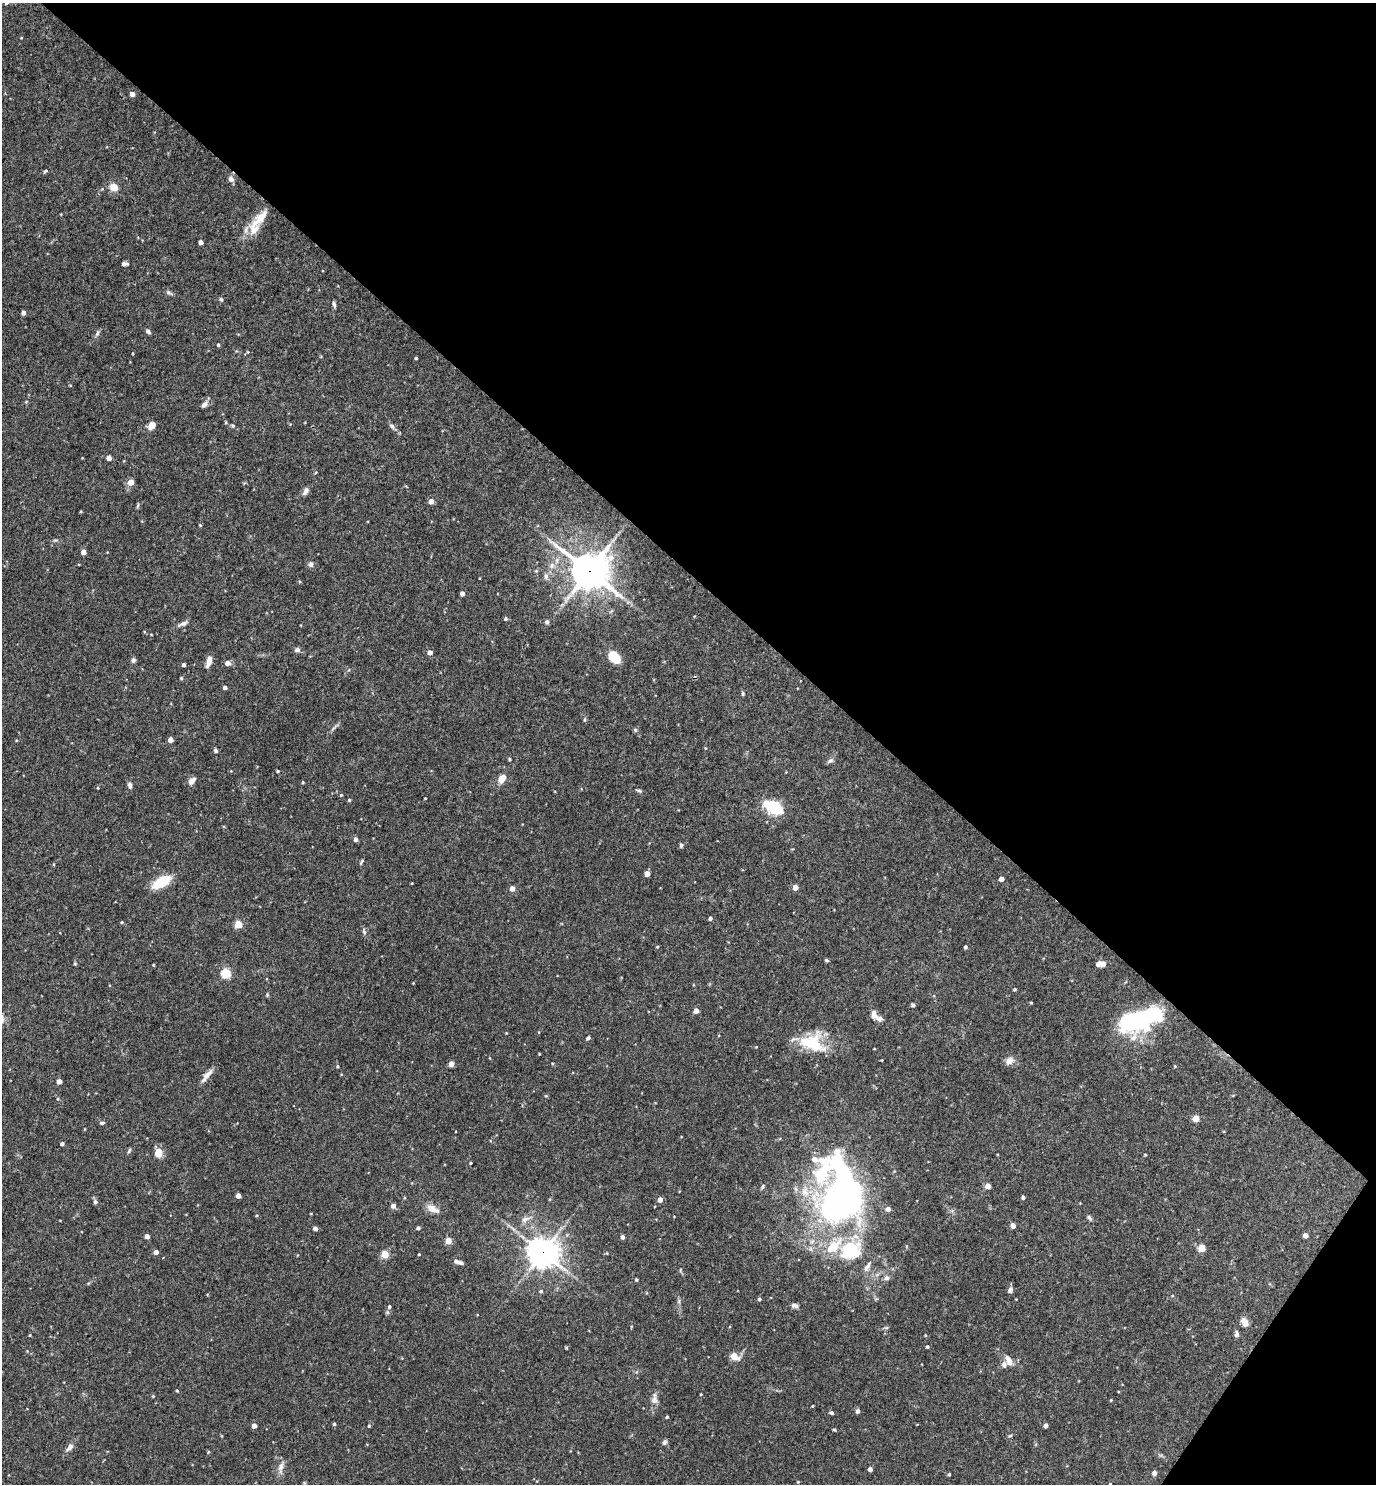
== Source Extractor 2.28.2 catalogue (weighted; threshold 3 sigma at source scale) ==
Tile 8 of 4 x 4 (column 4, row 2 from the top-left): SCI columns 4272-5645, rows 2967-4448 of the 5936 x 5931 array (HDU 1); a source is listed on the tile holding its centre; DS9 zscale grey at full resolution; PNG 1378 x 1486 px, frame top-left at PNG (2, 3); no overlay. Shown black and unused: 40% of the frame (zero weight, under 3 of 4 exposures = <1% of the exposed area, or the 3 px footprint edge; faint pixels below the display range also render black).
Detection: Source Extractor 2.28.2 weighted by HDU 2 'WHT'; one run over the whole footprint, this tile lists its part. Background 0.0709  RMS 0.0035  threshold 0.0156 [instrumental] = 3 sigma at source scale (4.5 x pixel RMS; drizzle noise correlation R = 1.50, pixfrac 1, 0.05/0.05 arcsec/px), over >= 5 px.
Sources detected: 190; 3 inside a brighter object's white glare — not listed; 11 inside a brighter listed object's ellipse — not listed separately; the other 176 listed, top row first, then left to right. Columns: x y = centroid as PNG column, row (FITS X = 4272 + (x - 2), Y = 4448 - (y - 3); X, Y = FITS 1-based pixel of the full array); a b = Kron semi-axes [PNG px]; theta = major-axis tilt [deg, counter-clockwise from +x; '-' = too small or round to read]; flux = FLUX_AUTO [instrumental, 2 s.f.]
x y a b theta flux
132 94 4 4 - 2
45 171 7 4 39 0.55
231 179 8 7 - 1.5
114 187 5 5 - 11
257 223 41 12 58 8.7
201 242 4 4 - 1.7
124 264 5 5 - 1.5
169 293 9 6 -32 0.87
221 299 6 4 -70 0.56
334 304 8 4 -76 0.75
23 313 4 4 - 1.5
148 331 7 5 -49 0.79
97 333 9 5 65 0.91
218 345 4 3 - 0.44
416 358 3 3 - 0.43
70 385 4 3 - 0.29
204 404 12 6 50 1.3
151 425 6 5 - 4.6
233 426 6 5 - 0.53
392 426 8 6 -58 0.99
109 458 4 4 - 2.6
131 482 4 4 - 5.6
305 491 10 6 58 1.4
431 501 4 4 - 2.6
138 506 8 3 71 0.47
200 525 4 3 - 0.34
83 552 4 4 - 2.4
311 564 7 6 - 1.1
552 565 9 8 - 1.9
536 571 5 4 - 0.42
589 571 15 13 -30 610
546 576 9 6 -82 1.3
462 593 4 4 - 1.6
506 619 5 4 - 0.63
547 622 5 4 - 0.91
182 624 15 5 23 1.3
151 634 3 2 - 0.22
297 650 7 6 - 1
430 652 4 4 - 2
614 657 11 8 -41 9.5
133 660 6 5 - 0.97
209 661 12 5 72 2.8
227 663 5 5 - 2
184 665 3 3 - 1
181 678 4 4 - 0.41
225 687 4 4 - 1.3
743 694 6 4 89 0.45
585 720 6 3 -90 0.46
334 727 18 3 45 0.94
635 730 6 5 - 0.53
170 740 4 4 - 2.7
215 750 5 4 - 0.73
509 759 4 4 - 0.43
830 761 10 5 25 0.87
278 771 4 3 - 0.43
502 779 11 7 61 3.1
192 781 11 7 43 1.6
303 782 4 3 - 0.37
130 785 8 5 -75 0.98
98 788 4 3 - 0.3
639 791 7 4 -20 0.59
341 795 4 4 - 0.36
425 798 3 2 - 0.27
349 800 4 4 - 0.44
773 807 18 10 -29 16
355 839 5 4 - 1.3
681 845 6 4 90 0.59
361 862 8 3 58 0.52
647 874 4 4 - 3.1
1001 879 4 4 - 1.9
161 882 13 7 29 17
412 883 3 2 - 0.22
795 887 4 4 - 2.9
512 888 4 4 - 2.7
710 918 4 3 - 0.96
122 922 4 3 - 0.41
238 924 5 4 - 10
364 931 10 5 -72 0.8
657 946 4 4 - 0.35
965 947 4 3 - 0.71
826 960 4 3 - 0.6
1101 964 10 6 1 2.4
153 965 3 3 - 0.28
226 973 5 5 - 19
1015 989 4 4 - 0.46
267 995 5 3 - 0.38
1031 1003 5 3 - 0.29
913 1005 4 4 - 0.65
696 1011 4 4 - 2.8
874 1014 12 7 -80 2
1138 1020 43 25 -14 26
506 1033 4 3 - 0.26
588 1038 6 4 44 0.65
812 1043 31 22 -11 15
539 1054 4 2 - 0.23
1009 1061 12 9 44 2.1
451 1064 4 4 - 2.9
337 1066 4 4 - 0.45
207 1075 24 5 51 2.3
59 1081 4 4 - 2.6
546 1096 5 3 - 0.33
1196 1118 5 4 - 6.1
102 1123 6 4 1 0.64
62 1144 4 4 - 0.77
129 1151 7 4 64 0.53
158 1152 8 7 - 5
1145 1155 5 3 - 0.29
470 1163 3 3 - 0.4
988 1186 4 4 - 3.7
762 1187 6 4 61 0.5
238 1195 4 4 - 2.6
1023 1197 4 3 - 0.9
550 1199 5 3 - 0.3
842 1199 56 43 39 130
660 1200 5 4 - 2.5
95 1202 5 5 - 0.87
393 1206 4 4 - 2
432 1208 16 8 -27 3.3
1089 1218 8 5 -50 0.71
525 1219 12 7 21 1.9
1013 1225 4 4 - 2.7
315 1228 4 4 - 1.6
418 1228 4 4 - 0.84
1305 1235 4 4 - 2.3
147 1236 4 4 - 2.4
622 1237 4 4 - 1.2
448 1241 4 4 - 5.2
1202 1248 5 5 - 7.6
851 1250 31 24 29 18
156 1252 4 4 - 2
543 1252 11 10 - 370
385 1254 5 4 - 11
419 1254 3 2 - 0.33
456 1261 8 5 -47 0.94
680 1270 5 3 - 0.34
886 1278 8 6 13 1.1
636 1279 4 4 - 0.47
1010 1290 6 5 - 1.2
541 1291 6 5 - 0.51
759 1299 4 4 - 0.79
679 1301 8 4 89 0.69
795 1306 9 6 -19 1.1
389 1307 6 5 - 0.63
1245 1322 8 6 -63 3.4
886 1328 6 4 18 0.47
1237 1334 6 5 - 1.2
30 1335 3 3 - 0.27
925 1335 4 3 - 0.3
927 1347 4 4 - 0.45
566 1348 4 3 - 0.34
734 1356 5 5 - 6.7
1009 1360 12 7 -63 2.4
177 1391 4 3 - 0.37
701 1394 3 2 - 0.25
153 1396 4 4 - 0.35
654 1399 16 9 88 2.1
1111 1400 4 3 - 0.26
812 1406 3 2 - 0.25
858 1411 5 5 - 0.87
831 1413 4 4 - 0.73
667 1417 3 3 - 0.45
334 1424 4 4 - 0.49
1046 1425 4 4 - 1.4
254 1426 4 4 - 2.3
369 1426 5 4 - 0.41
834 1430 5 3 - 0.35
1010 1436 6 4 3 0.4
665 1442 7 5 56 0.83
69 1447 12 7 47 1.8
208 1452 4 4 - 0.38
281 1467 19 7 80 2.2
870 1469 4 4 - 1.7
1154 1473 5 4 - 1.5
949 1474 4 3 - 0.41
798 1482 4 3 - 0.25
1110 1484 3 3 - 0.22
Overlapping masked pixels (flux is a lower limit): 2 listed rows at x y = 589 571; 543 1252
Isophote crosses this tile's border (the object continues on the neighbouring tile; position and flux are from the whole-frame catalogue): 1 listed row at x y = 1110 1484